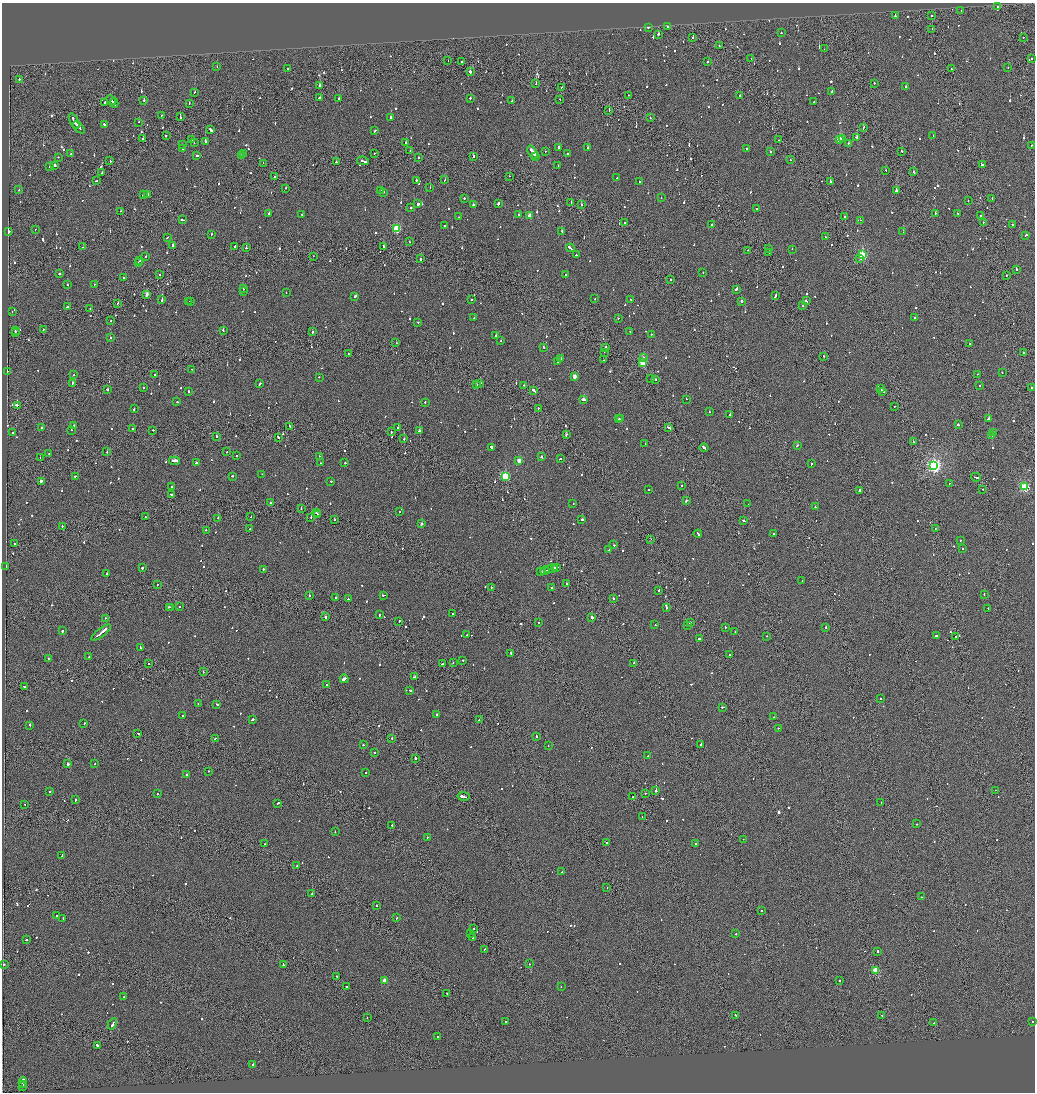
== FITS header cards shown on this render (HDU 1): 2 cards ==
NAXIS1  =                 2065
NAXIS2  =                 2180

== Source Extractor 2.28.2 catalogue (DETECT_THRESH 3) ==
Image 2065 x 2180 px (HDU 1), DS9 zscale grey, zoomed out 1/2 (1 PNG px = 2 x 2 image px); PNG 1037 x 1094 px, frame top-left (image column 1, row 2179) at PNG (2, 3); each listed source drawn as its Kron ellipse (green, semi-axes under 4 px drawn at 4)
Background -0.123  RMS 0.067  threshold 0.201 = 3 sigma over >= 5 px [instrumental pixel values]
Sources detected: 1136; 70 cannot appear on this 1/2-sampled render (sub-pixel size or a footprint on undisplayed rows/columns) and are neither listed nor drawn; of the other 1066, the 500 brightest by FLUX_AUTO listed and drawn (566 fainter detections omitted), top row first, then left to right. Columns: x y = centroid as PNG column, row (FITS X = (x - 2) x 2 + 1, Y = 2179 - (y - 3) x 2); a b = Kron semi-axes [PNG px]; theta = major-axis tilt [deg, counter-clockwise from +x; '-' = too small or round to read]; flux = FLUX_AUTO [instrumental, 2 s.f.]
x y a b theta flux
997 6 3 2 - 200
961 10 2 1 - 180
895 16 2 2 - 330
931 16 2 1 - 79
668 26 3 2 - 330
648 27 2 2 - 350
932 29 2 2 - 92
781 33 2 2 - 130
659 34 3 2 - 740
693 37 2 2 - 240
1023 37 2 1 - 140
719 46 2 1 - 77
824 49 2 1 - 200
751 58 2 2 - 77
1032 59 2 1 - 130
448 60 2 1 - 88
461 61 2 1 - 140
708 62 2 2 - 260
217 67 2 2 - 300
1008 68 2 1 - 71
288 69 2 2 - 200
951 69 2 1 - 70
470 72 2 2 - 760
19 79 2 1 - 180
874 83 2 2 - 100
536 84 2 1 - 130
319 86 2 2 - 93
561 87 2 2 - 83
905 87 2 2 - 110
194 92 2 2 - 140
832 92 2 2 - 460
628 95 2 1 - 240
740 96 2 1 - 400
319 98 2 2 - 390
470 98 2 2 - 140
339 99 2 2 - 73
560 99 2 2 - 74
111 100 5 2 - 220
144 100 2 2 - 240
512 101 2 2 - 280
814 102 2 1 - 93
105 103 2 2 - 690
114 103 4 1 - 210
189 103 2 1 - 130
609 111 2 1 - 70
161 115 2 2 - 80
180 117 3 2 - 130
391 117 2 2 - 350
650 118 2 1 - 69
74 121 8 2 -61 630
139 122 2 2 - 100
104 124 3 2 - 160
79 127 7 2 -44 680
864 127 3 2 - 170
211 130 3 2 - 370
375 131 3 2 - 120
166 135 2 2 - 130
933 136 2 2 - 120
857 137 2 2 - 250
143 139 2 2 - 320
839 139 3 3 - 360
843 139 2 2 - 87
192 140 2 2 - 75
778 140 2 2 - 94
205 141 2 2 - 250
406 142 2 2 - 270
194 143 2 2 - 73
848 143 2 2 - 150
182 144 2 2 - 81
1032 145 2 2 - 100
182 148 2 2 - 130
558 148 3 2 - 240
588 148 2 2 - 170
746 148 2 2 - 71
410 151 2 2 - 72
545 151 2 1 - 140
901 151 3 2 - 87
532 152 7 2 -57 620
770 152 2 2 - 150
71 153 2 1 - 86
374 153 2 1 - 69
243 154 2 2 - 120
567 154 2 2 - 460
197 156 2 2 - 170
241 156 2 1 - 370
473 156 2 2 - 130
536 156 3 2 - 370
58 157 2 2 - 70
418 157 2 1 - 71
790 160 2 1 - 69
110 161 2 1 - 85
363 161 6 2 -9 520
336 162 2 2 - 130
263 163 2 1 - 80
54 165 3 2 - 200
558 165 2 2 - 79
983 165 4 2 - 290
50 166 2 2 - 92
886 170 2 2 - 170
913 172 3 2 - 230
102 173 2 2 - 160
275 176 2 2 - 140
509 176 2 1 - 74
617 178 2 2 - 72
416 180 2 2 - 130
445 180 2 1 - 140
96 181 3 2 - 110
639 182 2 2 - 84
831 182 2 2 - 590
285 188 2 1 - 75
430 188 2 1 - 230
19 189 2 2 - 120
380 190 2 1 - 85
896 191 2 2 - 3700
383 192 2 2 - 110
147 194 2 2 - 240
143 195 2 2 - 190
464 198 2 2 - 150
661 198 2 1 - 72
992 198 2 1 - 71
968 201 2 2 - 76
571 202 2 1 - 98
498 203 3 2 - 290
418 204 2 2 - 330
473 205 2 2 - 220
581 205 2 2 - 140
411 208 2 2 - 140
756 209 2 2 - 110
120 211 2 2 - 90
269 213 3 2 - 230
957 213 2 2 - 72
302 214 2 2 - 98
935 214 2 1 - 110
519 215 2 2 - 220
981 215 2 2 - 71
529 216 3 2 - 91
458 217 2 2 - 86
844 217 2 1 - 270
182 220 3 2 - 200
860 220 2 1 - 260
625 222 2 1 - 520
983 222 2 2 - 120
445 225 2 2 - 92
712 225 2 2 - 260
1012 225 2 2 - 180
35 229 2 1 - 100
396 229 3 3 - 890
561 231 2 2 - 300
8 232 2 2 - 790
903 232 2 1 - 88
211 234 2 2 - 70
1026 235 2 2 - 130
167 237 2 1 - 110
825 237 2 1 - 360
409 242 2 2 - 76
173 245 2 2 - 710
234 246 2 2 - 100
383 246 2 2 - 570
82 247 2 1 - 80
246 248 2 2 - 130
570 248 4 2 - 270
768 248 2 1 - 540
792 249 2 2 - 78
747 250 2 1 - 470
769 253 2 2 - 190
576 255 2 2 - 110
862 255 3 3 - 1000
146 256 2 2 - 90
313 256 2 1 - 72
859 258 3 2 - 190
421 259 2 2 - 1000
140 260 3 2 - 120
138 262 2 1 - 240
1016 269 2 2 - 190
703 272 2 2 - 82
60 274 2 1 - 130
160 274 2 1 - 95
565 275 2 2 - 200
1006 275 2 2 - 74
123 277 2 2 - 220
670 279 2 2 - 100
94 284 2 2 - 91
67 285 2 2 - 140
243 289 2 2 - 74
736 289 2 2 - 770
243 291 2 2 - 150
286 293 2 2 - 89
147 294 3 2 - 120
355 296 3 2 - 340
775 296 3 2 - 160
162 299 3 2 - 380
472 299 2 2 - 110
595 299 2 2 - 80
631 299 2 2 - 150
189 301 2 1 - 280
742 301 2 2 - 600
806 301 2 2 - 230
191 302 2 2 - 110
118 303 2 1 - 76
802 306 2 2 - 72
67 307 2 2 - 80
90 308 2 1 - 78
12 311 2 2 - 69
474 317 2 2 - 89
618 318 2 2 - 79
915 318 2 2 - 91
111 321 2 2 - 96
418 322 2 2 - 99
43 329 2 1 - 95
223 330 2 2 - 160
15 331 2 2 - 81
312 332 3 2 - 160
630 332 2 2 - 71
15 333 2 1 - 240
651 334 2 2 - 77
496 336 2 2 - 530
111 338 2 2 - 170
501 341 2 1 - 130
396 343 2 2 - 92
970 344 2 2 - 140
605 347 3 2 - 170
544 348 3 2 - 160
604 352 2 1 - 280
1023 353 2 2 - 190
348 354 2 1 - 100
823 356 2 2 - 170
643 357 2 1 - 96
560 359 2 2 - 360
604 360 2 2 - 87
558 361 2 2 - 800
643 362 3 3 - 810
192 369 2 1 - 90
7 371 2 2 - 130
1002 373 2 2 - 160
978 374 2 2 - 160
74 375 2 2 - 72
155 375 2 2 - 140
575 376 3 2 - 150
319 377 2 2 - 110
651 378 2 2 - 83
655 379 2 2 - 210
72 383 2 1 - 560
260 384 2 2 - 310
480 384 2 2 - 120
476 385 2 2 - 210
524 385 2 1 - 72
979 385 2 2 - 110
143 387 2 2 - 140
1032 388 2 2 - 320
107 389 2 2 - 92
881 389 2 1 - 150
533 390 4 2 - 270
883 391 3 2 - 300
188 392 2 2 - 220
583 399 3 2 - 270
686 399 2 2 - 90
177 402 2 2 - 120
425 402 2 2 - 75
17 405 2 2 - 500
895 406 2 2 - 160
538 408 2 2 - 210
134 409 2 2 - 100
709 412 2 2 - 130
730 415 2 2 - 120
989 418 2 2 - 380
619 419 2 1 - 93
620 419 2 2 - 94
74 425 2 2 - 170
958 425 2 2 - 150
289 426 3 1 - 280
398 427 2 2 - 110
42 428 2 2 - 140
668 428 4 2 - 180
132 429 2 2 - 92
72 430 2 2 - 95
153 430 2 2 - 80
419 431 3 2 - 480
391 432 2 2 - 100
993 432 2 2 - 89
12 433 2 2 - 100
566 435 2 1 - 180
992 436 2 2 - 82
217 437 2 2 - 71
278 437 3 2 - 210
404 439 2 2 - 160
913 442 3 1 - 150
645 443 2 2 - 160
797 445 3 2 - 190
491 447 2 2 - 330
704 448 4 2 - 520
107 452 2 1 - 110
227 452 2 2 - 84
49 454 2 2 - 110
236 456 2 1 - 110
319 456 2 1 - 100
40 457 2 1 - 69
541 457 2 2 - 150
560 459 2 2 - 140
174 461 5 2 - 570
519 461 3 2 - 150
196 463 2 2 - 180
320 463 2 1 - 220
345 463 2 2 - 89
811 464 2 2 - 130
934 465 4 4 - 4000
262 474 2 1 - 98
76 476 2 1 - 240
232 476 2 2 - 160
505 476 3 3 - 980
976 477 5 2 - 270
41 481 2 2 - 1900
331 481 2 1 - 100
949 483 2 2 - 73
682 486 2 2 - 95
172 487 2 2 - 200
1024 487 3 3 - 1300
983 489 2 2 - 70
649 490 2 2 - 140
860 490 2 1 - 350
171 494 2 2 - 120
686 500 3 2 - 190
271 503 2 2 - 90
573 504 2 2 - 77
748 504 2 2 - 110
815 507 2 2 - 100
301 509 2 1 - 120
316 512 2 2 - 94
400 512 2 2 - 89
318 514 3 2 - 280
145 517 2 2 - 120
251 517 2 1 - 89
311 517 2 2 - 180
218 518 2 2 - 95
335 520 2 1 - 150
582 520 2 2 - 390
744 521 2 2 - 180
422 524 2 2 - 700
62 526 2 2 - 120
250 529 2 2 - 73
935 529 2 1 - 80
206 530 2 2 - 87
774 533 2 2 - 74
698 534 4 2 - 370
651 539 2 1 - 70
960 540 2 2 - 74
15 544 2 2 - 78
614 545 2 2 - 120
962 549 2 2 - 85
609 550 2 2 - 76
6 566 2 2 - 89
557 567 2 2 - 140
142 568 2 2 - 400
555 568 3 2 - 250
551 569 7 1 15 500
263 570 3 2 - 110
545 571 5 1 - 320
541 572 4 1 - 320
106 574 2 2 - 120
802 581 2 2 - 250
566 583 2 2 - 82
157 584 2 1 - 290
491 587 2 2 - 220
552 588 3 2 - 160
659 590 2 2 - 350
984 594 2 2 - 130
383 595 3 2 - 110
310 596 2 2 - 250
336 598 2 2 - 250
348 599 2 1 - 160
613 599 2 2 - 410
179 606 2 2 - 80
169 607 2 1 - 170
171 607 3 2 - 220
666 607 4 2 - 200
988 609 3 2 - 130
453 614 2 2 - 71
379 615 2 2 - 250
325 617 2 1 - 530
592 617 3 2 - 460
105 618 2 2 - 150
399 621 2 2 - 140
538 622 2 2 - 85
690 623 3 2 - 260
655 624 2 2 - 120
687 625 2 1 - 81
725 627 2 2 - 94
826 627 2 2 - 420
62 631 2 2 - 150
735 631 2 2 - 110
101 632 12 2 39 930
467 635 3 2 - 170
767 636 2 1 - 79
936 636 2 2 - 660
956 636 2 1 - 450
700 639 3 2 - 510
140 647 2 1 - 200
511 653 2 2 - 240
729 654 2 2 - 120
89 657 2 1 - 290
49 658 2 2 - 100
463 660 2 2 - 78
453 663 2 2 - 96
634 663 2 2 - 170
148 664 2 2 - 95
442 664 3 2 - 140
203 672 2 2 - 140
414 677 4 2 - 230
344 679 4 2 - 1800
327 685 2 2 - 110
25 687 2 2 - 310
410 690 3 2 - 170
880 698 2 1 - 100
198 704 2 2 - 69
217 704 3 2 - 190
722 707 3 1 - 220
437 714 2 2 - 120
183 716 2 2 - 83
774 717 2 2 - 83
252 720 3 2 - 140
479 720 2 2 - 110
84 723 2 2 - 120
30 725 2 2 - 87
778 728 2 1 - 350
138 733 2 2 - 140
536 736 2 2 - 170
215 738 2 2 - 91
392 738 2 2 - 110
701 744 2 2 - 950
363 745 2 2 - 190
548 746 2 1 - 79
374 753 2 2 - 100
648 756 2 2 - 140
415 758 2 1 - 1000
95 763 2 1 - 85
67 764 2 2 - 740
208 771 2 2 - 71
366 773 2 2 - 92
186 775 2 2 - 140
996 790 2 2 - 130
656 791 2 2 - 3500
49 792 2 2 - 140
645 793 2 2 - 86
157 794 2 2 - 110
463 796 6 2 -9 380
633 797 2 1 - 77
76 799 3 2 - 160
881 802 2 1 - 330
278 803 3 2 - 120
24 804 2 2 - 69
642 817 2 1 - 73
916 824 2 2 - 72
392 825 2 2 - 160
335 832 2 2 - 100
427 838 2 2 - 470
743 839 2 1 - 91
606 843 2 2 - 140
695 843 2 2 - 100
265 844 2 1 - 71
62 856 3 2 - 190
297 866 2 2 - 210
562 872 2 2 - 70
607 887 2 1 - 180
312 893 2 2 - 680
922 897 2 2 - 88
376 905 2 2 - 160
761 911 2 1 - 130
57 916 2 2 - 200
63 918 2 2 - 89
397 918 2 2 - 160
474 928 2 1 - 120
471 934 2 2 - 110
736 934 2 2 - 190
472 937 2 1 - 110
26 940 2 2 - 110
484 949 2 2 - 120
878 951 2 2 - 150
3 964 2 2 - 140
283 964 3 2 - 290
530 964 2 2 - 69
876 971 3 3 - 650
336 976 2 2 - 140
839 980 2 2 - 780
385 981 3 3 - 240
347 986 2 1 - 81
561 986 2 2 - 76
447 994 2 1 - 69
124 996 2 2 - 83
735 1015 2 1 - 170
882 1015 2 1 - 78
367 1017 2 1 - 120
1033 1021 2 2 - 210
505 1022 2 2 - 110
934 1023 2 2 - 120
112 1024 6 2 60 410
438 1037 2 2 - 100
97 1045 3 2 - 260
252 1065 2 2 - 110
23 1082 5 2 - 560
22 1085 2 1 - 200
22 1086 2 1 - 130
At the frame edge (FLAGS 8, measured only in part): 1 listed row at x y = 3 964
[566 fainter detections neither listed nor drawn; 70 sub-pixel or undisplayed-footprint detections neither listed nor drawn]